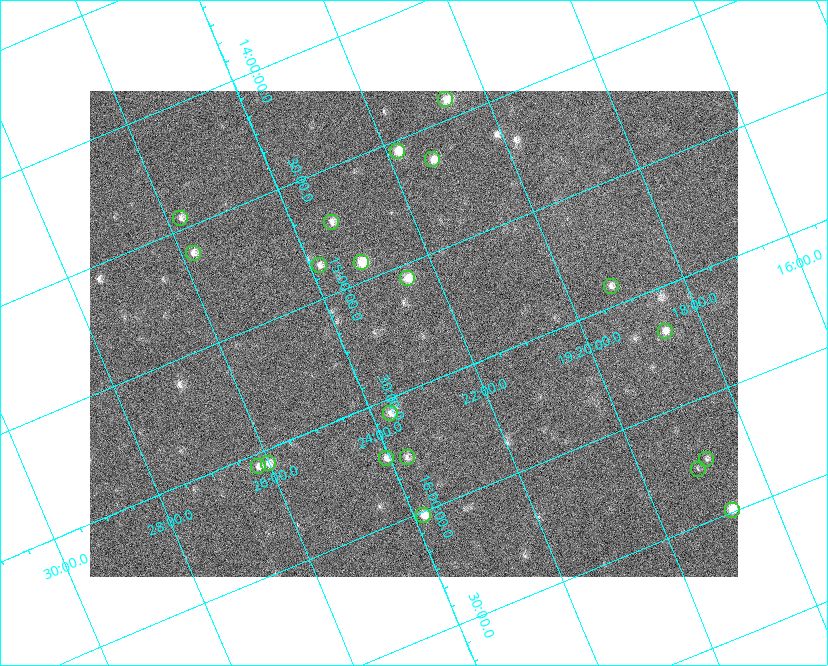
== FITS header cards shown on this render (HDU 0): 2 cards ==
NAXIS1  =                  648 / length of data axis 1
NAXIS2  =                  486 / length of data axis 2

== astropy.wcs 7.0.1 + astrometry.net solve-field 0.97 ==
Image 648 x 486 px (HDU 0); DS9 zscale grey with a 90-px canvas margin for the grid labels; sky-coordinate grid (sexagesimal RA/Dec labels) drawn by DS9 from the SOLVED WCS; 20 Tycho-2 reference stars matched to detected sources circled (green)
Header WCS: none
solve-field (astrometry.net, Tycho-2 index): SOLVED blind (the file carries no WCS)
Solved WCS: RA---TAN-SIP/DEC--TAN-SIP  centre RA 19:22:46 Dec +15:17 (290.69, +15.29 deg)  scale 15.3 arcsec/px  FOV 165.0' x 123.7'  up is -157 deg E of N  parity flipped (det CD > 0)
(file carries no celestial WCS; the grid is the blind solution)
Tycho-2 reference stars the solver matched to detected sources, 20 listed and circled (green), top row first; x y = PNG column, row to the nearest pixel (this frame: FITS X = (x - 90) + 1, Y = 486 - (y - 91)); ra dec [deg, ICRS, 3 dp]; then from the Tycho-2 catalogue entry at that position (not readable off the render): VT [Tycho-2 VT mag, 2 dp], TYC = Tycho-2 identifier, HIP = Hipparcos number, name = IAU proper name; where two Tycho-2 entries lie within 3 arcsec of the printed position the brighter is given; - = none
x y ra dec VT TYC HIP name
445 99 290.170 +14.419 7.86 1054-844-1 95082 -
397 151 290.452 +14.543 7.44 1054-679-1 - -
432 159 290.323 +14.634 7.66 1054-951-1 95132 -
180 218 291.441 +14.452 8.37 1067-789-1 - -
331 222 290.838 +14.713 8.21 1054-205-1 95303 -
193 253 291.451 +14.609 8.24 1067-445-1 95522 -
361 262 290.784 +14.921 6.67 1054-223-1 95287 -
319 265 290.960 +14.864 8.44 1054-411-1 - -
407 278 290.625 +15.059 7.77 1600-2349-1 - -
611 286 289.809 +15.416 8.37 1599-3313-1 94944 -
665 331 289.664 +15.681 7.94 1599-1947-1 94894 -
390 413 290.922 +15.560 8.69 1600-1874-1 - -
407 457 290.929 +15.760 8.70 1600-822-1 95334 -
386 458 291.017 +15.730 8.16 1600-168-1 - -
706 459 289.708 +16.250 8.60 1599-1761-1 - -
268 463 291.504 +15.557 8.17 1600-1630-1 95542 -
258 466 291.551 +15.552 8.28 1600-1749-1 95559 -
698 469 289.759 +16.274 9.33 1599-1589-1 - -
732 510 289.688 +16.488 7.07 1599-570-1 94905 -
423 515 290.960 +16.014 7.62 1600-1088-1 95346 -